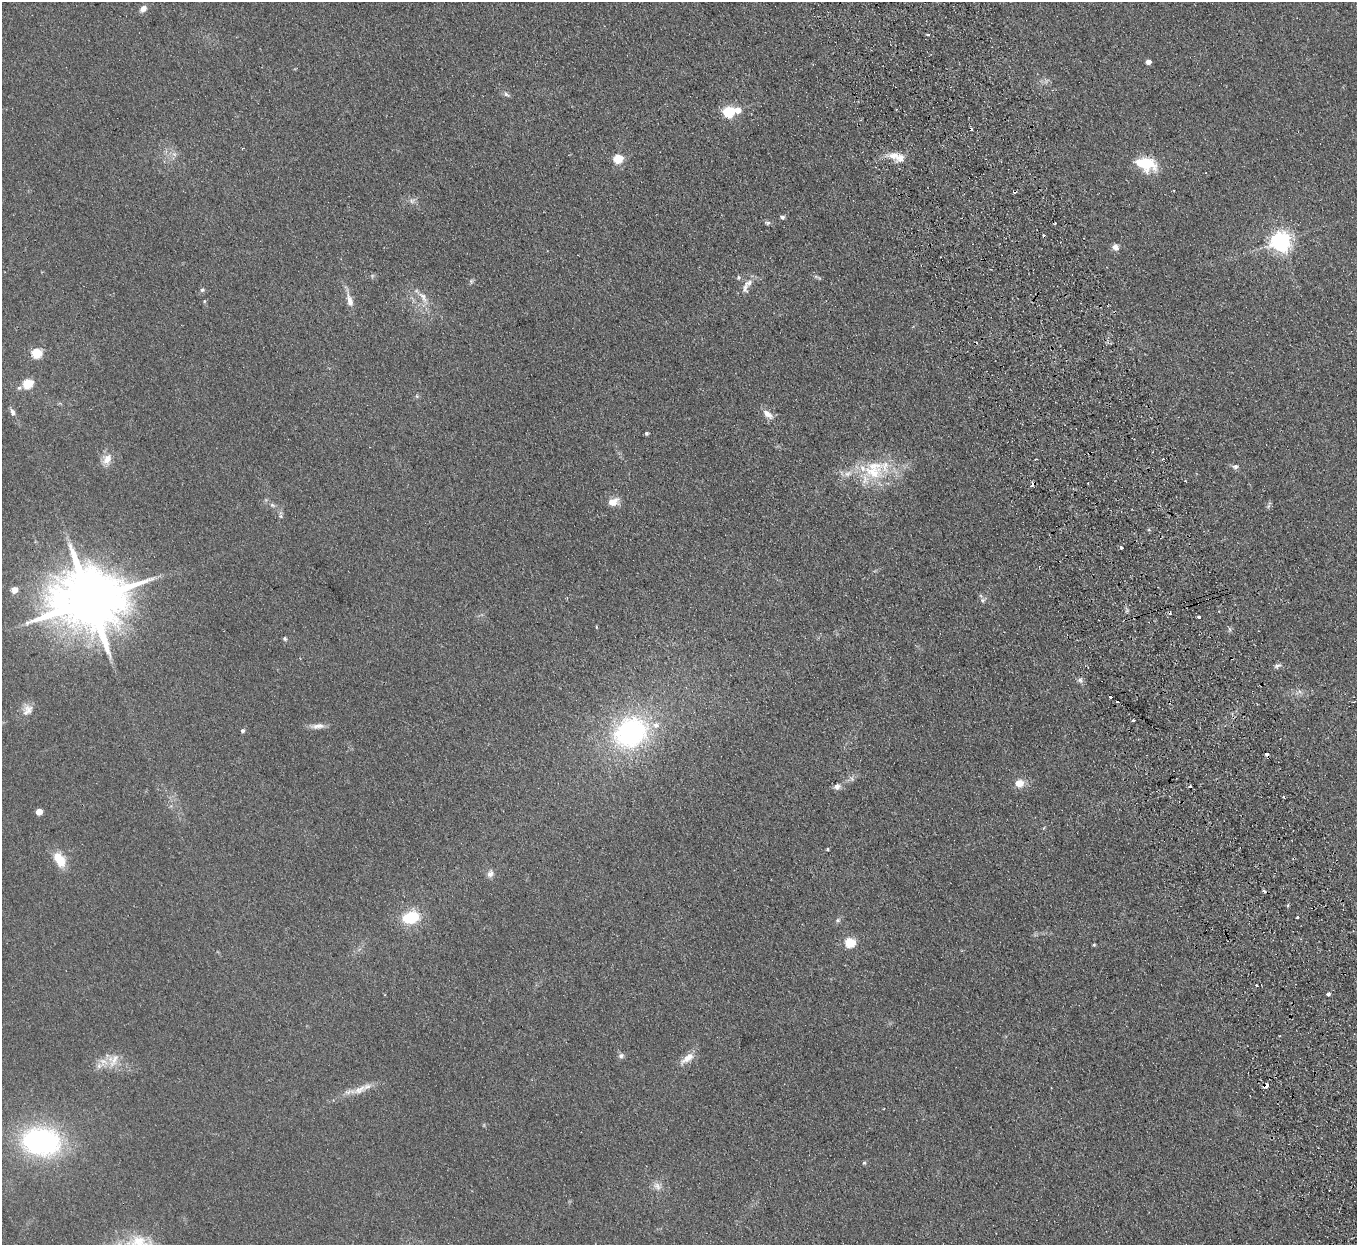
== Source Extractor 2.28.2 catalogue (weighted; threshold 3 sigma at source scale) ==
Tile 6 of 4 x 4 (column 2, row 2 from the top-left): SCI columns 1412-2766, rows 2664-3906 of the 5532 x 5451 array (HDU 1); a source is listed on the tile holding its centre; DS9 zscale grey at full resolution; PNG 1359 x 1247 px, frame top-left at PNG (2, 2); no overlay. Shown black and unused: <1% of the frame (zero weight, under 2 of 3 exposures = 3% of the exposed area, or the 3 px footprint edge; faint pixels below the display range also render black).
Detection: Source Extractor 2.28.2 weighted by HDU 2 'WHT'; one run over the whole footprint, this tile lists its part. Background 0.103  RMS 0.011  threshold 0.0513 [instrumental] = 3 sigma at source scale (4.5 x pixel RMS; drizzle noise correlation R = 1.50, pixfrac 1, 0.05/0.05 arcsec/px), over >= 5 px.
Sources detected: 97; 1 too faint to see at this stretch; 11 cosmic-ray / hot-pixel residue — not listed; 8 inside a brighter listed object's ellipse — not listed separately; the other 77 listed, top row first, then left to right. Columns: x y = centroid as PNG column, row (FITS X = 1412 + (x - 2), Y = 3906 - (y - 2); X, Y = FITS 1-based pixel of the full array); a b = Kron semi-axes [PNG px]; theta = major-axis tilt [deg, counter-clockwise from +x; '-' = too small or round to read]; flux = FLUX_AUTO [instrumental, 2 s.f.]
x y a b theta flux
143 9 9 7 44 5.7
928 34 3 2 - 2
1148 62 4 4 - 7.1
506 94 10 5 -44 2.8
737 110 6 5 - 14
728 112 6 5 - 98
243 148 3 2 - 1.1
174 154 7 5 -43 2.9
894 155 16 9 -4 12
618 159 5 5 - 58
1146 164 23 14 -15 39
412 201 10 7 2 4.1
782 217 6 5 - 2.5
767 223 8 5 -8 2.5
1281 241 7 7 - 640
1116 247 8 8 - 5.6
471 281 6 4 -72 1.6
749 283 12 8 42 6.9
202 290 7 6 - 2.2
423 297 19 7 -60 9.1
349 300 19 8 -75 10
204 301 5 3 - 1.2
36 353 6 5 - 68
28 383 5 5 - 61
19 388 7 5 3 2.5
12 412 9 6 -65 3.7
768 414 18 8 -38 8.9
646 433 3 3 - 2.3
1089 453 6 2 12 1.2
107 459 16 10 63 12
1036 459 3 2 - 0.88
1235 466 8 6 15 3.3
873 473 30 19 -10 49
1088 483 2 2 - 0.97
613 502 8 6 15 18
272 505 8 6 -17 3
1268 506 7 4 71 2
281 516 6 4 -89 1.9
1121 548 3 3 - 4.3
14 590 5 4 - 18
89 600 21 16 9 11000
983 600 7 5 21 2.6
1199 616 3 3 - 5.1
285 639 5 5 - 2.1
1277 666 10 6 22 3.2
1080 680 9 7 -75 3.4
1110 697 3 3 - 4.9
1117 702 3 3 - 2.9
28 710 15 12 -59 9.6
1133 720 3 3 - 5.7
318 726 19 6 5 7.2
243 731 5 5 - 2.5
630 733 35 29 33 200
1019 783 10 8 3 13
837 786 10 8 22 4.7
1284 797 3 2 - 0.96
39 812 5 4 - 18
827 849 3 3 - 1.9
59 859 19 11 -55 22
490 874 10 8 54 5
1264 891 6 3 -45 1.7
411 917 14 9 13 52
1298 917 3 2 - 1.8
838 920 7 5 -1 2.2
849 943 6 5 - 66
1094 945 4 3 - 1.5
1257 985 3 3 - 3.8
1328 994 4 4 - 2.7
1280 1036 3 3 - 0.93
621 1056 7 7 - 3.4
687 1058 22 8 38 12
103 1062 14 11 -25 12
1266 1085 4 3 - 35
360 1090 21 10 26 14
41 1142 38 27 -7 210
864 1163 5 4 - 1.4
657 1186 12 9 -43 6.7
Overlapping masked pixels (flux is a lower limit): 2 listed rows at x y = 1089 453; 1266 1085